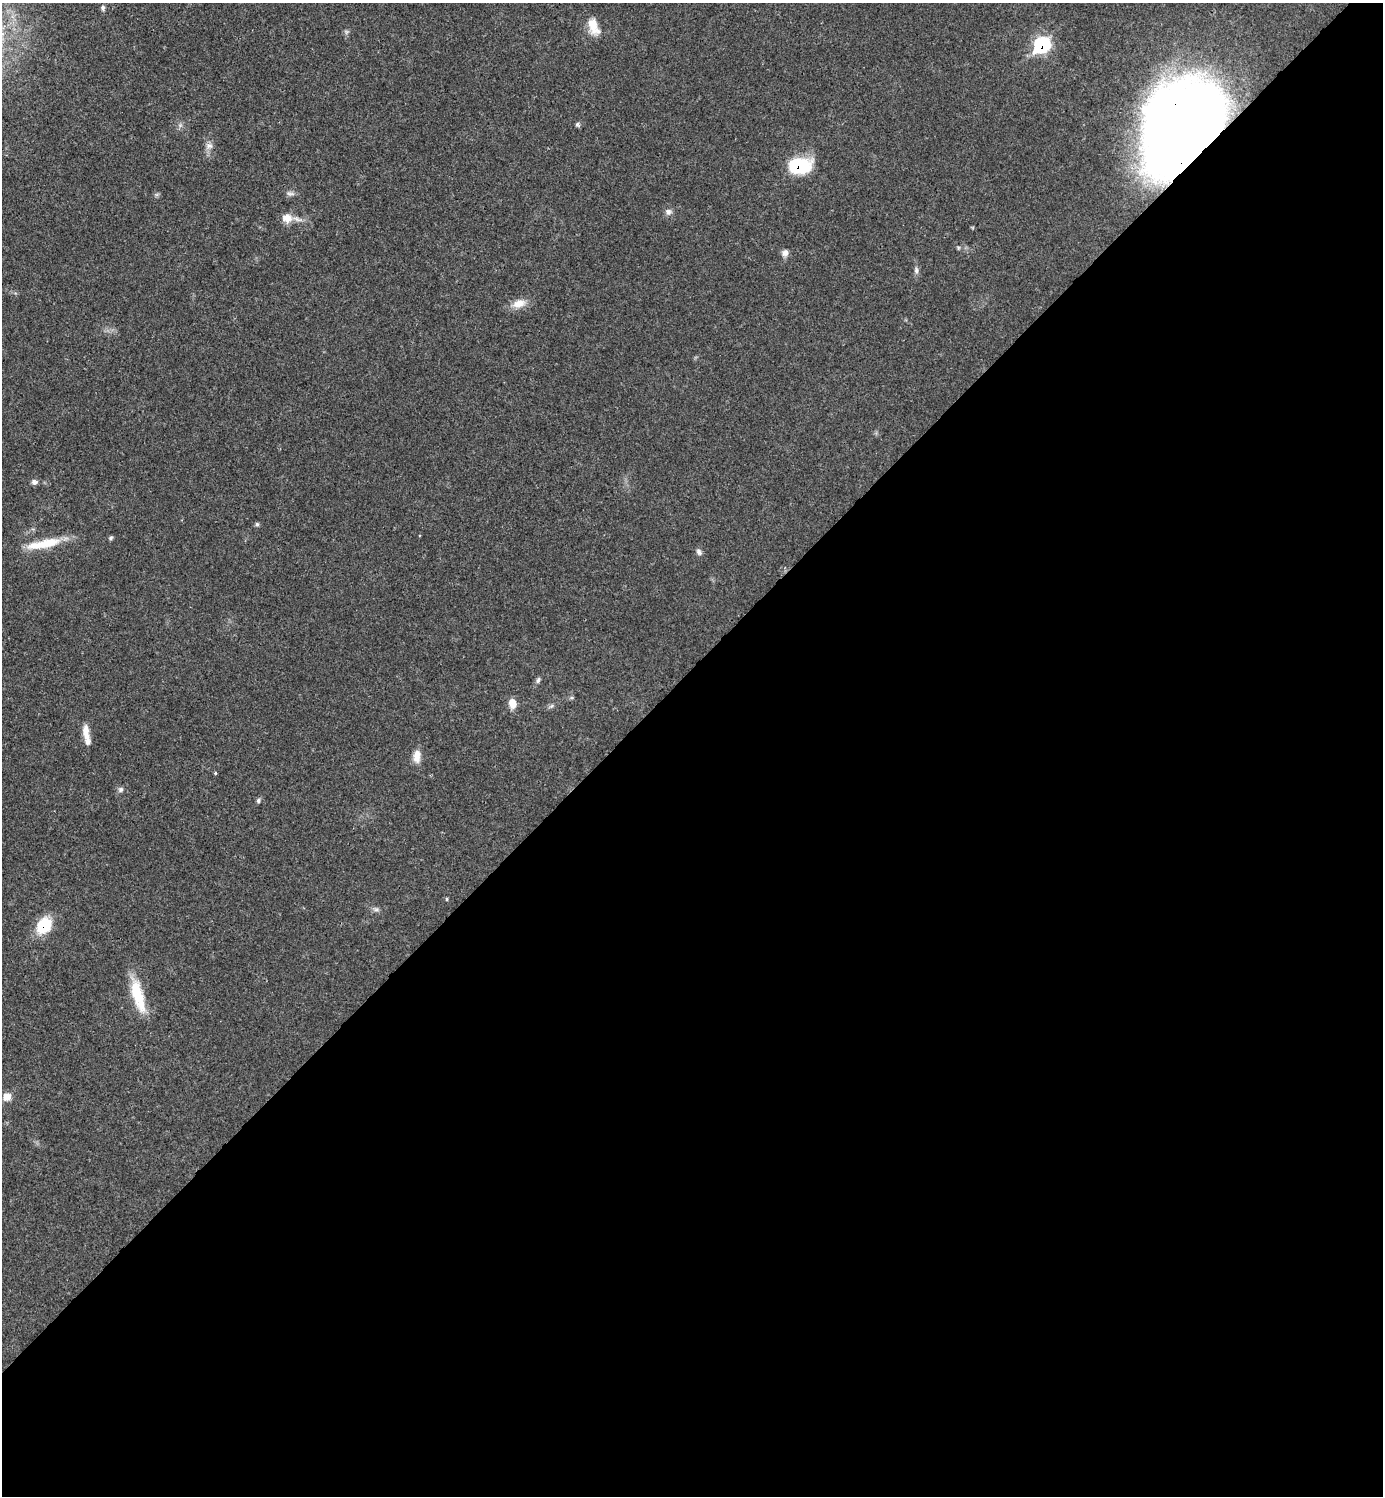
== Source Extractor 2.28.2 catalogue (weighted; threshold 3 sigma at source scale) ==
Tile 15 of 4 x 4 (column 3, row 4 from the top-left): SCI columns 3061-4441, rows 1-1494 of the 5980 x 5981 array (HDU 1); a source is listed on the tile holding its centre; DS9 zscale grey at full resolution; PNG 1385 x 1498 px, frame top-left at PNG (2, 3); no overlay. Shown black and unused: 55% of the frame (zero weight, under 3 of 4 exposures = <1% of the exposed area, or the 3 px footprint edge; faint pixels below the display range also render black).
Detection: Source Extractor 2.28.2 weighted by HDU 2 'WHT'; one run over the whole footprint, this tile lists its part. Background 0.0207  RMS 0.0022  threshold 0.00989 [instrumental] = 3 sigma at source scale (4.5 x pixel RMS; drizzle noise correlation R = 1.50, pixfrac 1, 0.05/0.05 arcsec/px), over >= 5 px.
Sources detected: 37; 4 inside a brighter listed object's ellipse — not listed separately; the other 33 listed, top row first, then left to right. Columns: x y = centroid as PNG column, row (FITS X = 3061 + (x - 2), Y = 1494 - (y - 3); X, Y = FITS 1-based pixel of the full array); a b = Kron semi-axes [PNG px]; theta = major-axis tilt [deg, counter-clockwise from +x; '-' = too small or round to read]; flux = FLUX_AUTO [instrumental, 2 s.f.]
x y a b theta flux
103 8 8 5 -75 0.55
593 26 22 11 -69 3.7
1042 45 10 8 38 27
1181 123 66 56 62 270
578 124 7 5 -38 0.45
209 146 11 8 26 1.1
799 165 19 13 2 17
290 193 13 6 -6 0.8
157 194 7 4 19 0.37
668 212 9 8 - 0.93
287 218 13 11 -14 2.3
958 248 5 5 - 0.29
785 253 9 8 - 1.1
916 270 9 5 -81 0.68
519 303 19 11 19 2.7
34 482 8 7 - 0.78
257 524 5 5 - 0.4
111 538 6 5 - 0.38
50 542 30 13 11 5.7
699 552 9 6 -64 0.76
538 680 9 5 60 0.6
512 703 11 8 -76 2.3
551 706 8 4 44 0.47
86 732 20 8 -81 2.4
417 756 16 9 86 2.4
215 773 4 4 - 0.27
120 789 8 7 - 0.65
258 801 7 5 64 0.46
447 899 5 3 - 0.22
376 909 11 5 -23 0.66
44 925 17 12 53 8.8
138 995 43 12 -74 8.6
7 1097 8 7 - 2.5
Overlapping masked pixels (flux is a lower limit): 4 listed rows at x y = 1042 45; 1181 123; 799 165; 44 925